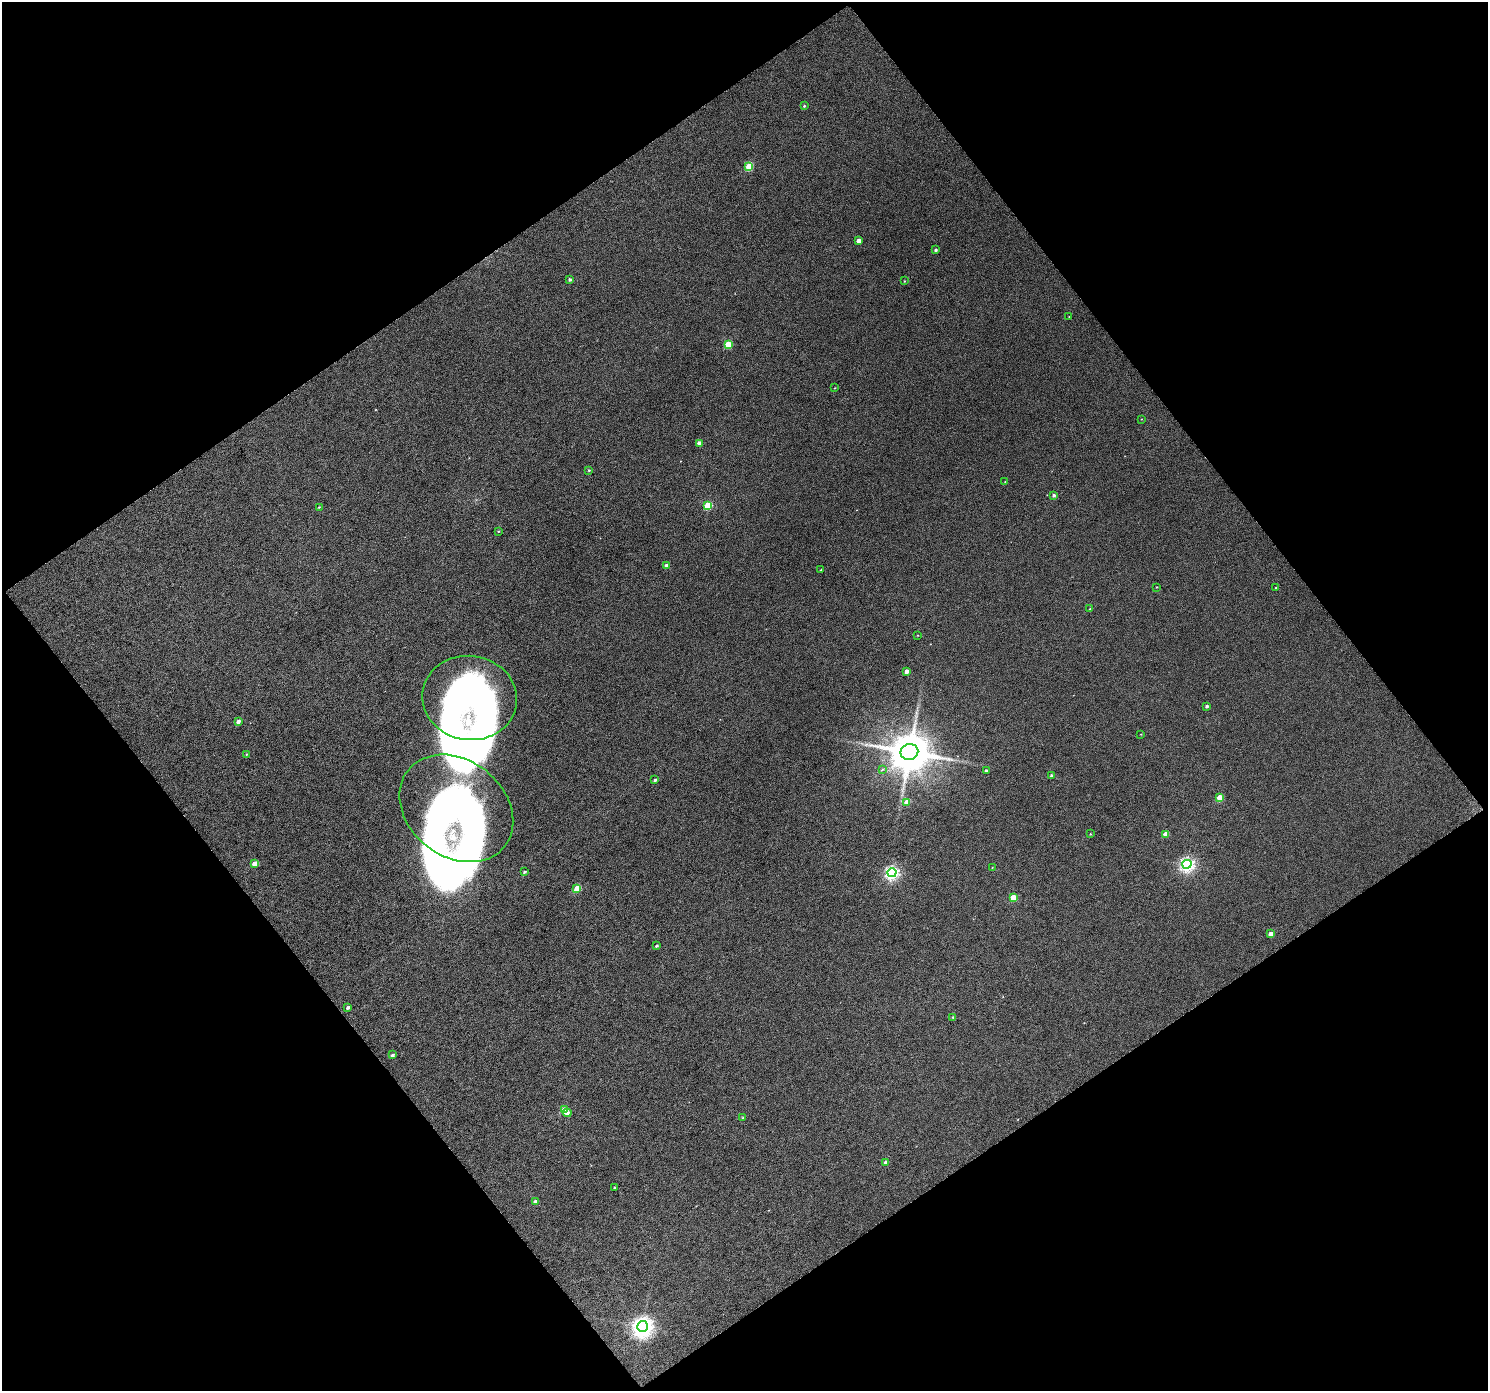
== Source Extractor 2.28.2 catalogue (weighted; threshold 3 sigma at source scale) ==
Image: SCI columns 6-2976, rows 96-2872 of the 2978 x 2949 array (HDU 1 of 3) = the unmasked area's bounding box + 8 px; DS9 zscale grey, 2 x 2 block average (1 PNG px = mean of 2 x 2 image px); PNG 1490 x 1393 px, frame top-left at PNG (2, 2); each listed source drawn as its Kron ellipse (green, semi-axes under 4 px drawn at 4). Shown black and unused: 49% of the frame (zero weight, under 4 of 7 exposures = <1% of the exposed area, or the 3 px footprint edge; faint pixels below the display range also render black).
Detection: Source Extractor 2.28.2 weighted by HDU 2 'WHT'. Background 0.0246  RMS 0.0061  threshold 0.025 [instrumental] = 3 sigma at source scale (4.09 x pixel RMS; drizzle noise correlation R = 1.36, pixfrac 0.8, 0.0396/0.0396 arcsec/px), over >= 5 px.
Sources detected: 63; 4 inside a brighter object's white glare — neither listed nor drawn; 1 inside a brighter listed object's ellipse — not listed separately; the other 58 listed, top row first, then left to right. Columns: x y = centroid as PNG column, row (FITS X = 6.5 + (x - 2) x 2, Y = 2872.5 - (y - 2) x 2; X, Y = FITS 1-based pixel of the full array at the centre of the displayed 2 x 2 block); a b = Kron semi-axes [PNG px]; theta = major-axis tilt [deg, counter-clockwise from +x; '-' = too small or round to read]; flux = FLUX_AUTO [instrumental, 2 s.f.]
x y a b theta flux
804 106 3 2 - 1.4
749 167 3 3 - 39
859 241 3 3 - 11
936 250 3 2 - 2.4
570 279 3 3 - 2.4
904 281 3 2 - 0.84
1069 317 2 2 - 0.61
728 344 3 3 - 36
835 388 2 2 - 0.62
1141 419 2 2 - 0.62
699 443 3 3 - 4.4
589 470 3 2 - 1.1
1005 482 2 2 - 0.65
1054 495 3 3 - 2.7
708 505 3 3 - 44
319 507 3 2 - 0.96
499 531 3 2 - 0.88
666 565 3 3 - 3.8
821 570 3 2 - 1
1157 587 3 2 - 0.66
1276 588 3 2 - 1.4
1090 609 3 3 - 1.1
918 635 2 2 - 0.73
906 671 3 3 - 6
470 698 47 42 -7 750
1207 706 3 2 - 2.6
238 721 3 3 - 4.5
1141 734 3 2 - 0.55
909 752 9 8 - 4200
246 754 3 3 - 1.1
882 769 3 3 - 0.96
986 770 3 3 - 2.3
1052 775 3 3 - 2.1
655 780 3 2 - 2.2
1220 797 3 3 - 20
907 802 3 3 - 18
456 808 62 48 -38 490
1090 834 2 2 - 0.71
1165 834 3 3 - 11
255 864 3 3 - 14
1187 864 5 4 - 270
992 867 3 2 - 0.58
524 872 3 2 - 1.8
892 873 4 4 - 230
577 888 3 3 - 24
1014 897 3 3 - 25
1271 934 3 3 - 6.8
656 946 3 2 - 2
348 1007 3 3 - 3.2
953 1017 3 2 - 1
393 1055 3 3 - 2.5
565 1110 3 3 - 25
567 1113 4 3 - 3.1
743 1118 4 2 - 1.4
886 1162 3 3 - 4.8
614 1187 3 2 - 1.1
535 1202 3 3 - 4.5
642 1326 5 5 - 670
Diffuse or blended objects may show on this block-average render without a row.